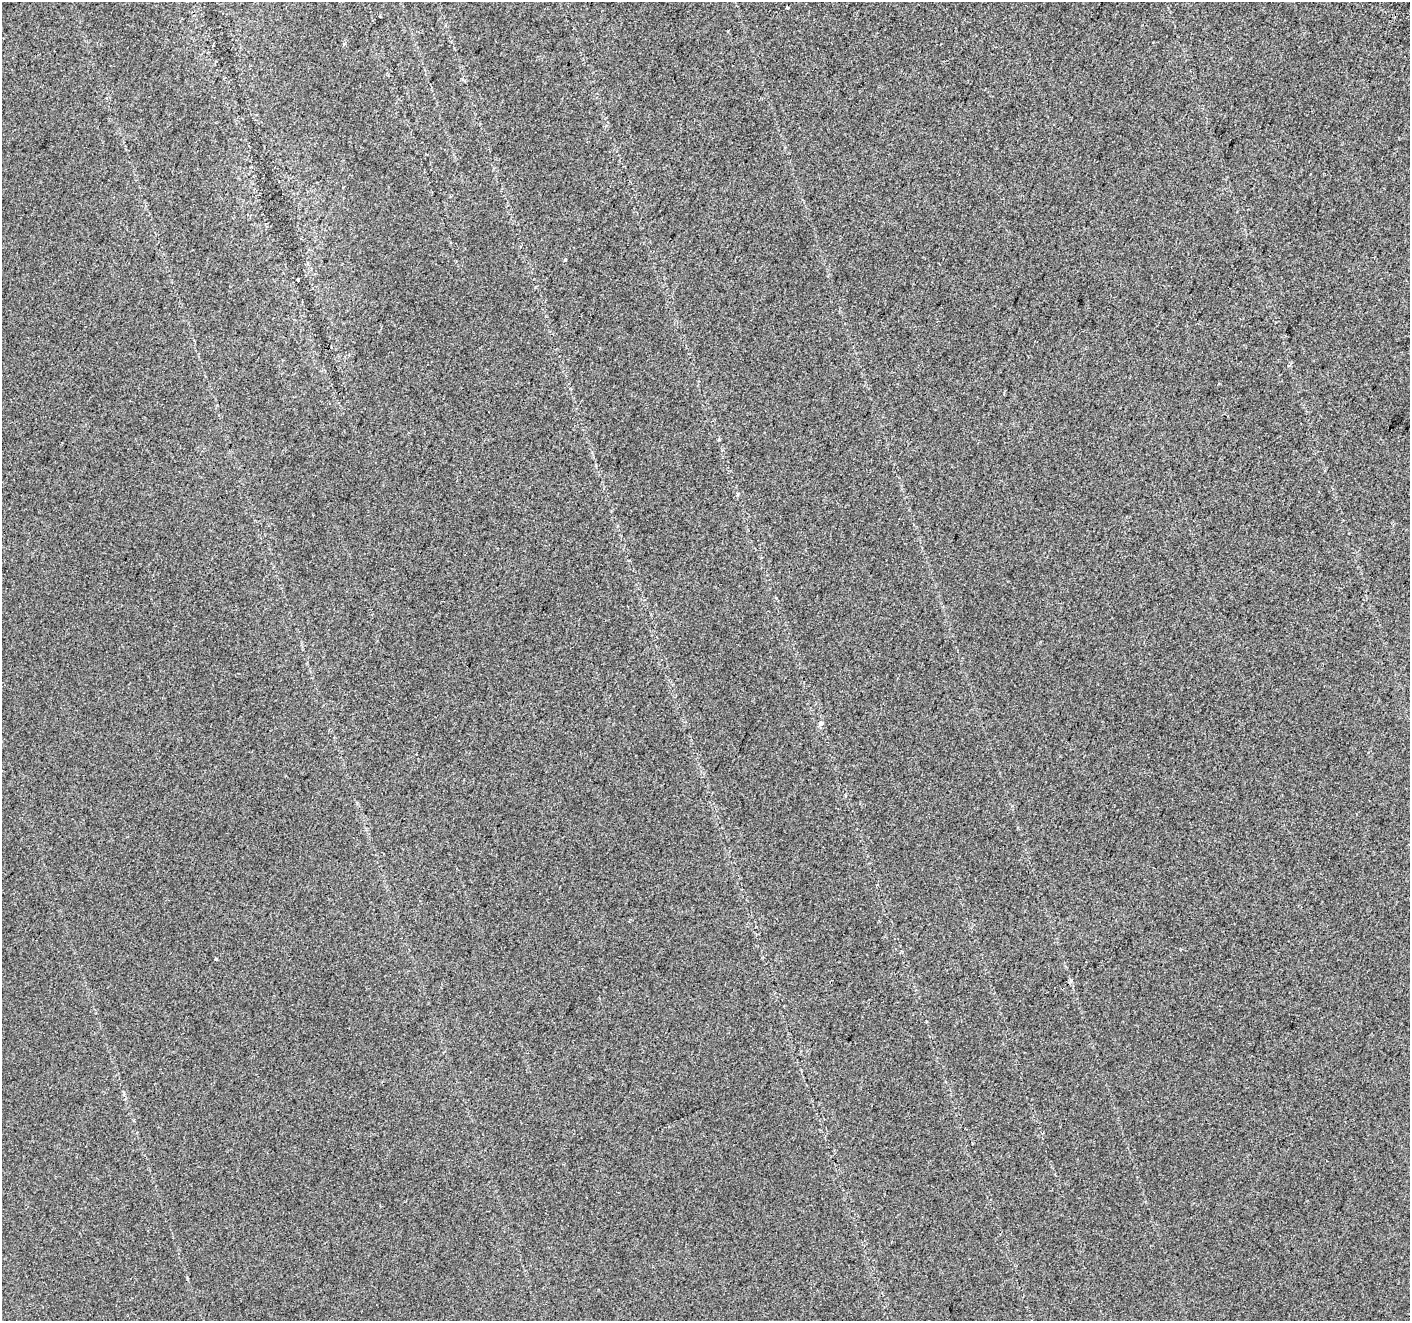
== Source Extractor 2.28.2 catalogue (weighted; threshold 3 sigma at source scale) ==
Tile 10 of 4 x 4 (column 2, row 3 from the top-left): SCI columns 1426-2833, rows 1566-2884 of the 5675 x 5835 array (HDU 1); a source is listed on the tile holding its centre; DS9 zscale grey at full resolution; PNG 1412 x 1323 px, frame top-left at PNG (2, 2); no overlay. Shown black and unused: <1% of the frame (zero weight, under 2 of 3 exposures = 2% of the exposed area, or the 3 px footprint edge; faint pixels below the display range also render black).
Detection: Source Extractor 2.28.2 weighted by HDU 2 'WHT'; one run over the whole footprint, this tile lists its part. Background 0.0289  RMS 0.012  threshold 0.0525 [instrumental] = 3 sigma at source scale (4.5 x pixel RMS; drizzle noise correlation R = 1.50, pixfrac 1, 0.0396/0.0396 arcsec/px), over >= 5 px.
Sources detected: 4; all 4 listed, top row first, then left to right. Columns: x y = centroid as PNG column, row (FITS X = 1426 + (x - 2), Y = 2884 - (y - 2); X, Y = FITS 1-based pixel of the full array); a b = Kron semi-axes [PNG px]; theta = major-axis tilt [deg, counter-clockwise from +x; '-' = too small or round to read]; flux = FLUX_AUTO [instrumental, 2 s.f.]
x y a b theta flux
565 260 3 3 - 5
298 280 3 3 - 2.3
820 723 7 6 - 3
216 959 3 3 - 13